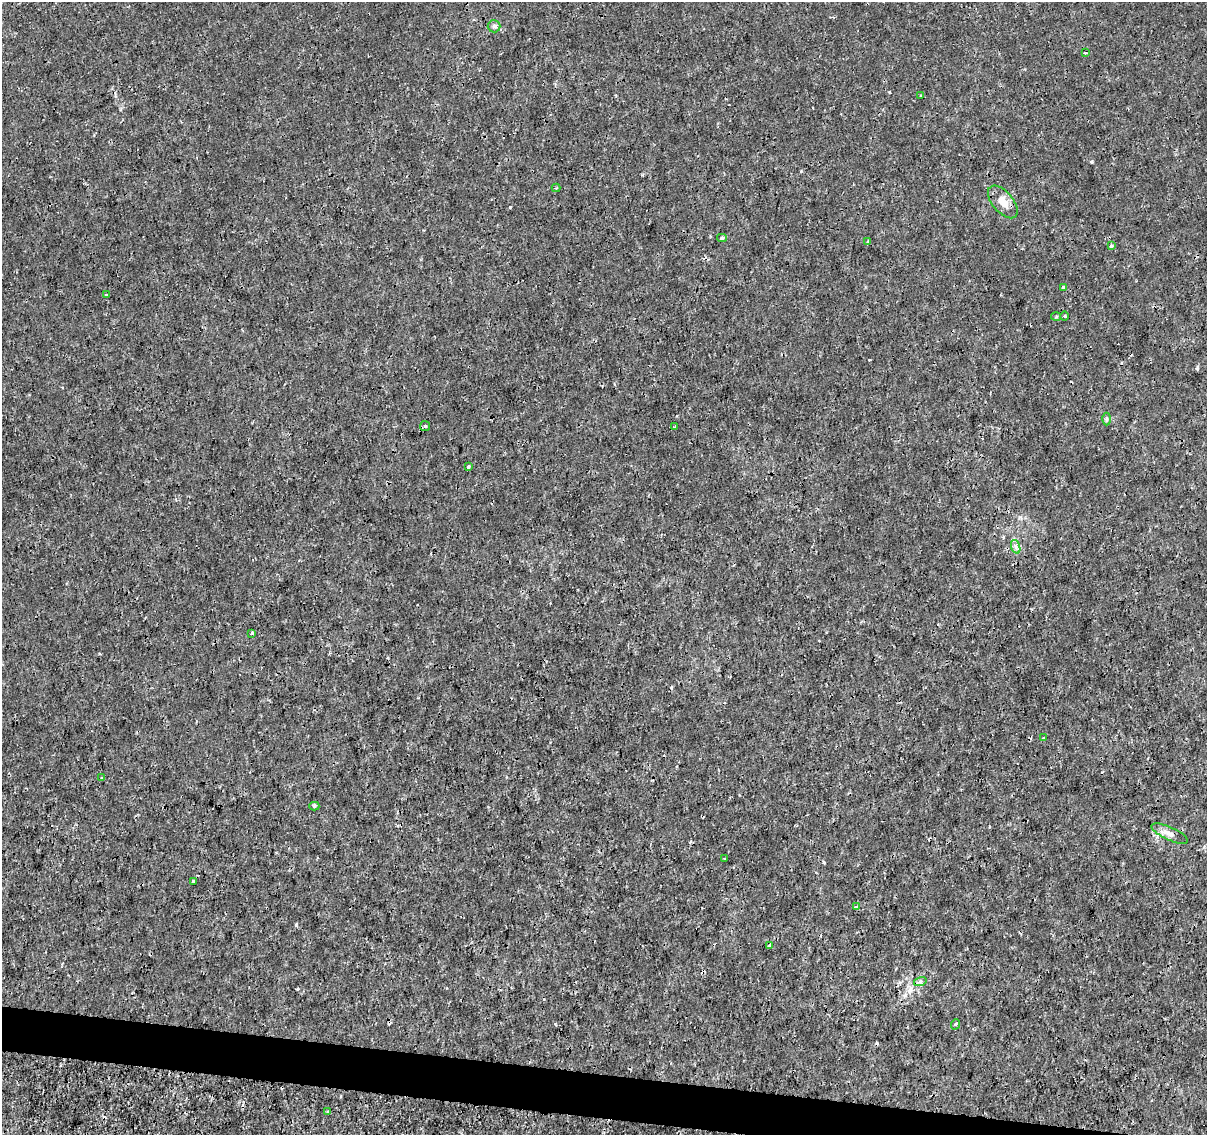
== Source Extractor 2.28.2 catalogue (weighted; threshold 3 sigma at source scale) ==
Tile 6 of 4 x 4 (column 2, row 2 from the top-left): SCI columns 1215-2419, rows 2550-3682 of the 4830 x 5040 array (HDU 1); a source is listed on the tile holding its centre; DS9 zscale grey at full resolution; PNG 1209 x 1137 px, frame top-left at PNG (2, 2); each listed source drawn as its Kron ellipse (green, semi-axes under 4 px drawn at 4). Shown black and unused: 3% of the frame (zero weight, under 3 of 4 exposures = <1% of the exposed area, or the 3 px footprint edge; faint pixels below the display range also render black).
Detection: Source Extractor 2.28.2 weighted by HDU 2 'WHT'; one run over the whole footprint, this tile lists its part. Background -1.32e-04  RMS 8.0e-04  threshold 0.0036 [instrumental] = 3 sigma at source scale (4.5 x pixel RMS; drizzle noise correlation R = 1.50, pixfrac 1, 0.0396/0.0396 arcsec/px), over >= 5 px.
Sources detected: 33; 4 cosmic-ray / hot-pixel residue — neither listed nor drawn; the other 29 listed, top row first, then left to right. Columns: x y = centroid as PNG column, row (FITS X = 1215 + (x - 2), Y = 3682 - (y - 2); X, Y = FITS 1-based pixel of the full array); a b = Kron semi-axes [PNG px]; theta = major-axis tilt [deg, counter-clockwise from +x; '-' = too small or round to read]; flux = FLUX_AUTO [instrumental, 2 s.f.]
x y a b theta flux
494 26 6 6 - 0.18
1085 53 3 2 - 0.12
921 96 3 2 - 0.063
556 188 4 3 - 0.078
1003 202 19 10 -49 0.94
722 238 5 3 - 0.16
868 241 3 3 - 0.11
1111 246 3 3 - 0.14
1063 287 3 3 - 0.075
107 295 3 3 - 0.13
1056 316 5 3 - 0.09
1065 316 5 3 - 0.082
1106 419 6 4 89 0.13
425 426 5 5 - 0.13
675 426 4 3 - 0.078
468 467 3 3 - 0.13
1016 547 7 4 -72 0.19
252 633 3 3 - 0.17
1043 738 3 3 - 0.11
102 778 3 3 - 0.12
314 806 5 4 - 0.14
1170 834 20 6 -24 0.48
725 859 3 2 - 0.057
194 881 3 3 - 0.34
856 907 3 3 - 0.35
770 945 3 3 - 0.29
920 982 6 4 18 0.15
956 1024 5 3 - 0.094
327 1112 3 3 - 0.14
Unlisted compact peaks at least as high as the median listed source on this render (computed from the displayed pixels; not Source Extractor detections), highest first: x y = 296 925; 510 207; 1197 368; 1092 162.